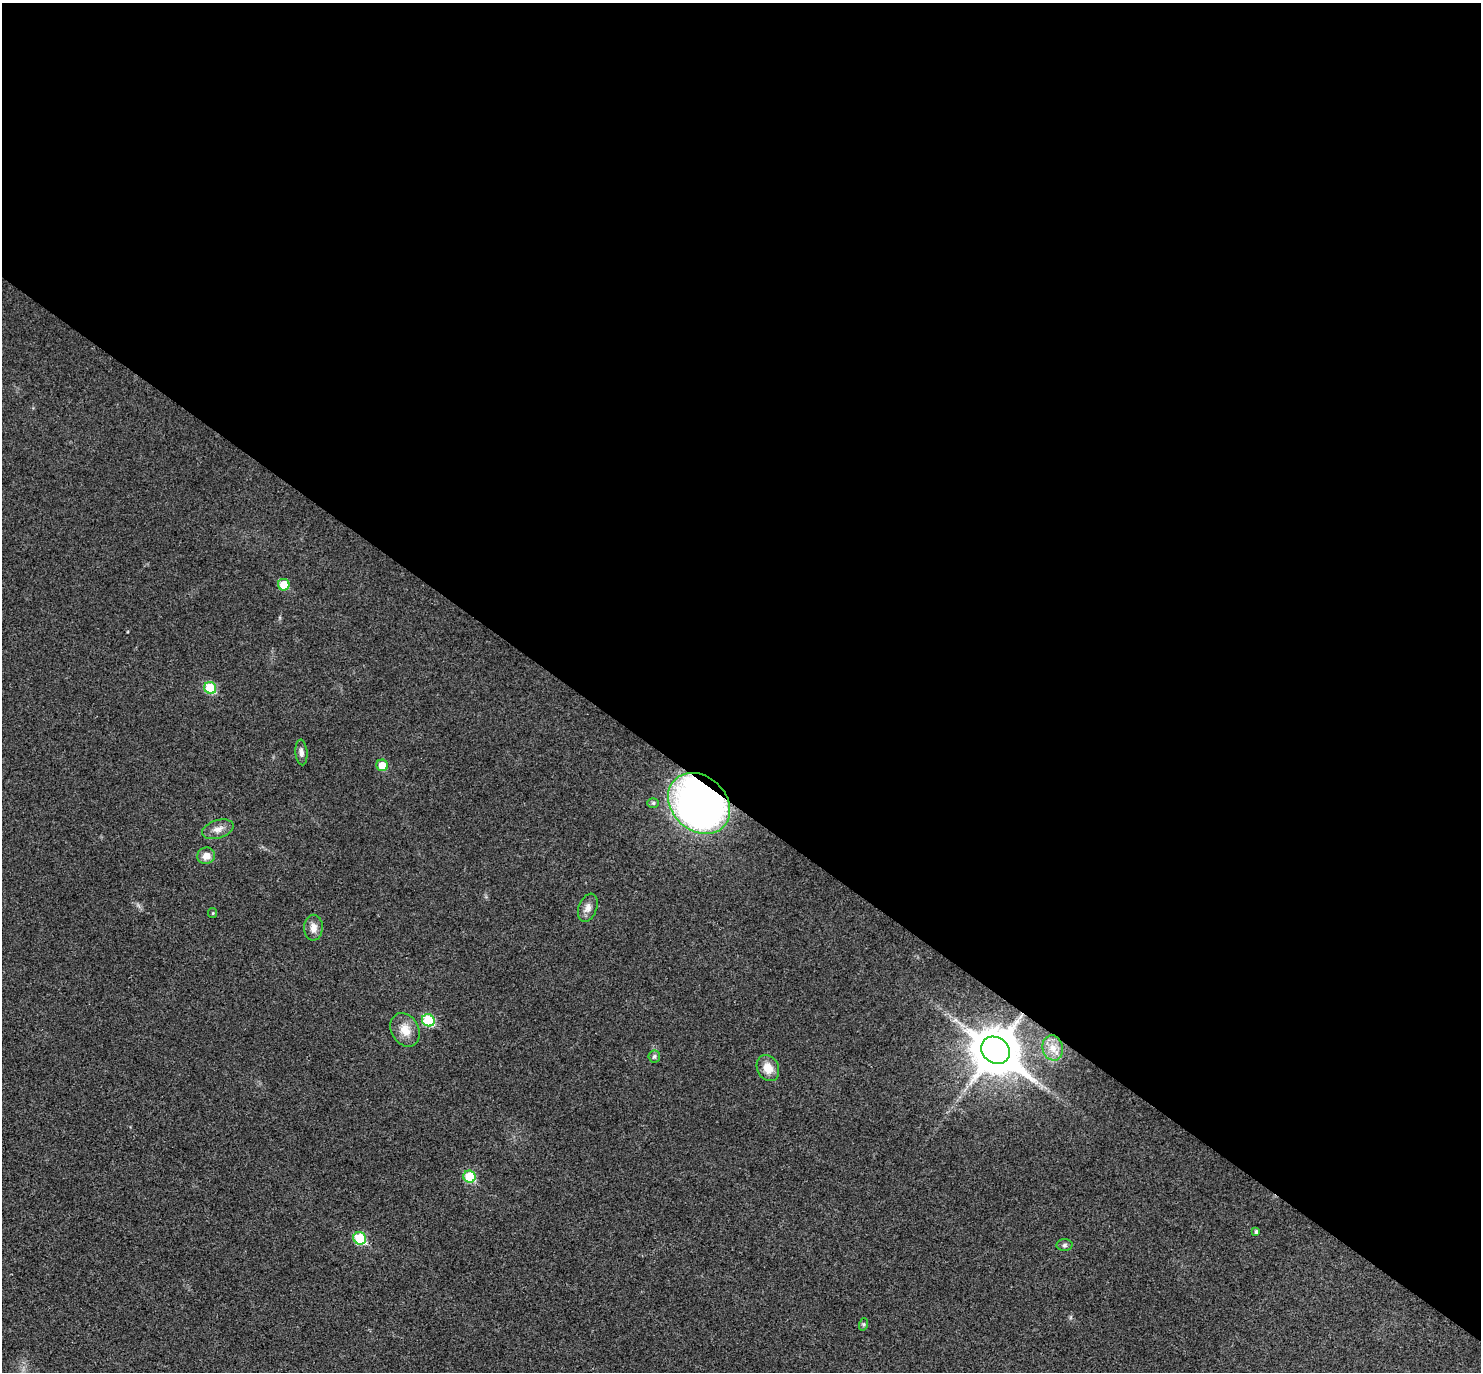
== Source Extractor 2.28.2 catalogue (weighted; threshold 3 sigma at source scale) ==
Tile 3 of 4 x 4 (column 3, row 1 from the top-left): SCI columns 2964-4442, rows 4405-5774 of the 5923 x 5927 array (HDU 1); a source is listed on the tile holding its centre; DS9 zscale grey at full resolution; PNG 1483 x 1374 px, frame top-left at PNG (2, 3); each listed source drawn as its Kron ellipse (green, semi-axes under 4 px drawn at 4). Shown black and unused: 59% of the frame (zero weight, under 3 of 4 exposures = <1% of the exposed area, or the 3 px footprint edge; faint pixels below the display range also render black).
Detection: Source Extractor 2.28.2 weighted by HDU 2 'WHT'; one run over the whole footprint, this tile lists its part. Background 0.0226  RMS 0.0056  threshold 0.0254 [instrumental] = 3 sigma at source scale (4.5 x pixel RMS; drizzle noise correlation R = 1.50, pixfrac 1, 0.05/0.05 arcsec/px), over >= 5 px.
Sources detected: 22; all 22 listed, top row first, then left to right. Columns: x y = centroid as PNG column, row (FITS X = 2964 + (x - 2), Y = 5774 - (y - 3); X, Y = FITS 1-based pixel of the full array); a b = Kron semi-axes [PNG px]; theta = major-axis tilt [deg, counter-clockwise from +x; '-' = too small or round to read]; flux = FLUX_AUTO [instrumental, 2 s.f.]
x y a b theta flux
284 585 6 5 - 11
210 688 6 5 - 23
301 752 13 6 -85 2.5
382 765 6 5 - 8.2
653 803 6 5 - 0.98
699 803 34 27 -43 270
218 829 16 9 18 4.5
206 856 9 8 - 4.7
588 908 14 9 69 3.9
213 913 5 4 - 0.65
313 928 13 9 89 4.4
428 1020 6 6 - 31
405 1030 18 13 -61 8.2
1053 1048 13 10 -76 5.6
995 1050 15 12 -35 2500
654 1056 6 6 - 1.3
768 1068 13 10 -65 7.1
469 1177 6 6 - 23
1256 1232 4 3 - 1.1
360 1238 6 6 - 30
1064 1245 8 6 2 1.4
864 1324 6 4 71 0.85
Overlapping masked pixels (flux is a lower limit): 2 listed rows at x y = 699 803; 995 1050